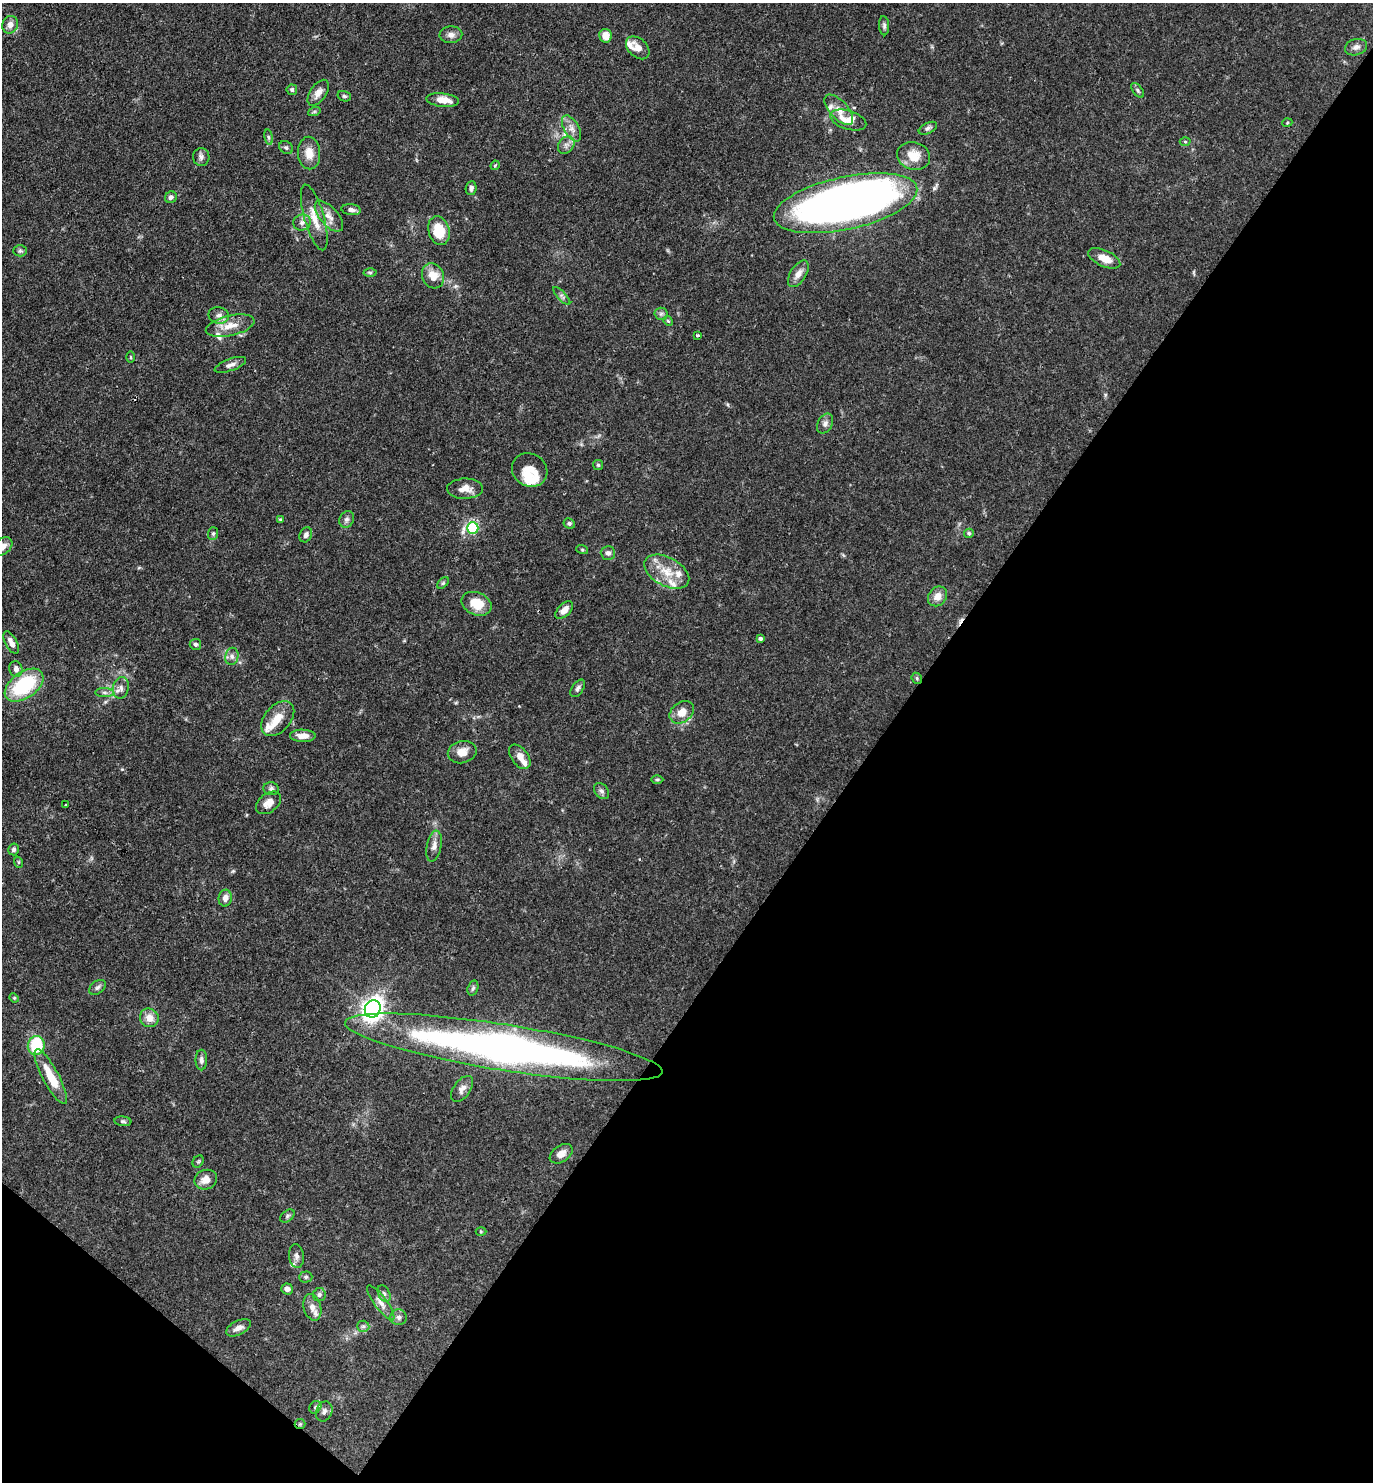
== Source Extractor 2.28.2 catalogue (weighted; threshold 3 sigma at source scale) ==
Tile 15 of 4 x 4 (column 3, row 4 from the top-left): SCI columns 3033-4403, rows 1-1480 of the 5924 x 5919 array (HDU 1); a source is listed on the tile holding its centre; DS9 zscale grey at full resolution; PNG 1375 x 1484 px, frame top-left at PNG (2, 3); each listed source drawn as its Kron ellipse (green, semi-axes under 4 px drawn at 4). Shown black and unused: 39% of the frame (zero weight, under 3 of 4 exposures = <1% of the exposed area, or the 3 px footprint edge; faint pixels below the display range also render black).
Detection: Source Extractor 2.28.2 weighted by HDU 2 'WHT'; one run over the whole footprint, this tile lists its part. Background 0.0878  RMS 0.0038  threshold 0.017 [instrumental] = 3 sigma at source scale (4.5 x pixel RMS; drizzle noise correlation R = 1.50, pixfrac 1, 0.05/0.05 arcsec/px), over >= 5 px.
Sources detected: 129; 1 cosmic-ray / hot-pixel residue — neither listed nor drawn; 10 inside a brighter listed object's ellipse — not listed separately; the other 118 listed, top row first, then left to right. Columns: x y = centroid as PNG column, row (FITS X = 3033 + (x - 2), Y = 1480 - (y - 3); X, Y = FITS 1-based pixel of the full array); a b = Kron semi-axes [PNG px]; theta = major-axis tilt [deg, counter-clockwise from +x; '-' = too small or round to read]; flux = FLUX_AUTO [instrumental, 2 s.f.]
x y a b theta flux
10 25 9 7 67 2.4
884 26 9 5 -85 0.94
451 35 11 8 4 1.9
605 36 7 6 - 4.6
1356 47 11 8 16 1.9
638 48 13 9 -42 3.7
292 90 5 5 - 0.76
1138 90 8 4 -50 0.81
318 93 15 8 56 2.8
344 96 7 5 -15 0.71
443 100 16 6 -6 5.3
839 110 19 9 -48 3.5
314 112 6 4 19 0.63
848 120 19 9 -18 6.5
1287 123 5 3 - 0.32
571 128 14 7 -60 2.7
928 128 10 5 26 1
269 137 8 4 -81 0.74
1185 142 5 3 - 0.4
566 145 10 7 53 1.8
286 147 7 6 - 0.92
309 153 16 11 -87 4.9
914 156 17 13 -18 6.1
201 157 9 8 - 1.3
495 165 5 4 - 0.4
471 188 7 5 82 1.3
171 197 6 5 - 1.2
846 203 73 26 12 350
351 210 10 5 -8 1.5
329 216 19 9 -49 3.4
314 217 34 10 -74 6.3
302 222 9 8 - 1.7
439 231 15 10 -74 9.8
20 251 6 5 - 0.71
1104 258 17 8 -25 4.8
370 272 6 4 -1 0.53
798 274 15 8 58 2.8
433 276 13 10 -64 5.3
562 296 11 4 -47 0.99
661 314 6 6 - 0.89
219 315 10 8 -12 1.7
668 321 5 4 - 0.52
230 326 25 10 13 5.6
697 335 3 3 - 0.63
131 357 5 3 - 0.39
230 365 17 6 20 1.7
825 424 11 7 62 1.5
598 465 5 5 - 0.54
530 470 18 16 -32 7
465 489 18 10 1 3.8
280 519 4 3 - 0.41
347 519 8 7 - 1.2
569 523 6 5 - 0.75
473 528 6 5 - 27
213 533 6 5 - 0.69
969 533 5 4 - 0.57
306 535 8 6 63 1.3
3 546 10 7 42 2.4
582 549 6 4 -20 0.45
608 553 7 7 - 1.3
667 572 24 14 -28 8.2
443 583 7 4 45 0.59
938 596 10 9 - 3.3
476 604 15 11 -24 8.5
564 610 11 6 44 2.9
760 639 4 3 - 0.98
11 643 12 6 -61 2.8
195 644 6 5 - 0.75
232 656 8 6 78 1.4
16 669 8 6 -78 1.8
917 678 6 5 - 0.57
24 685 22 13 35 29
121 688 11 8 78 1.9
578 688 10 5 57 1.2
104 692 9 4 -1 1.1
682 712 13 9 35 4.8
278 719 20 13 49 5.6
303 736 13 6 -1 3
462 752 14 11 13 4.4
520 757 14 8 -53 3.3
657 779 6 4 0 0.56
271 789 8 6 -14 1.1
601 791 9 6 -50 1.3
268 803 14 9 38 3.3
66 805 3 2 - 0.69
434 846 16 7 79 2.2
14 849 6 5 - 0.97
18 862 6 3 -72 0.45
225 898 8 6 82 2.1
97 987 9 6 39 1
473 988 7 5 72 0.77
14 998 5 4 - 0.44
373 1009 9 7 65 200
149 1018 10 9 - 3.6
36 1045 9 8 - 19
504 1047 161 23 -9 200
201 1060 10 6 -89 1.3
51 1077 31 8 -62 9.9
462 1089 15 8 54 2.2
123 1121 8 4 -6 0.7
561 1154 13 8 35 3
198 1162 6 5 - 0.56
206 1180 11 9 23 3.4
287 1216 8 5 37 0.81
481 1231 5 3 - 0.37
296 1256 12 7 -82 1.6
306 1277 6 5 - 0.71
287 1289 6 5 - 1.8
384 1294 9 5 -64 1.2
319 1295 6 6 - 1.1
381 1303 21 6 -54 2.8
312 1307 13 8 -75 2.9
399 1317 8 8 - 1.4
363 1326 6 5 - 0.89
238 1328 13 7 26 2.2
315 1407 7 5 46 0.77
324 1411 10 8 69 1.5
300 1424 5 5 - 0.56
Overlapping masked pixels (flux is a lower limit): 1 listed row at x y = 300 1424
Isophote crosses this tile's border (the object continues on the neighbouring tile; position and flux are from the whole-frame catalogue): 1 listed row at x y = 3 546